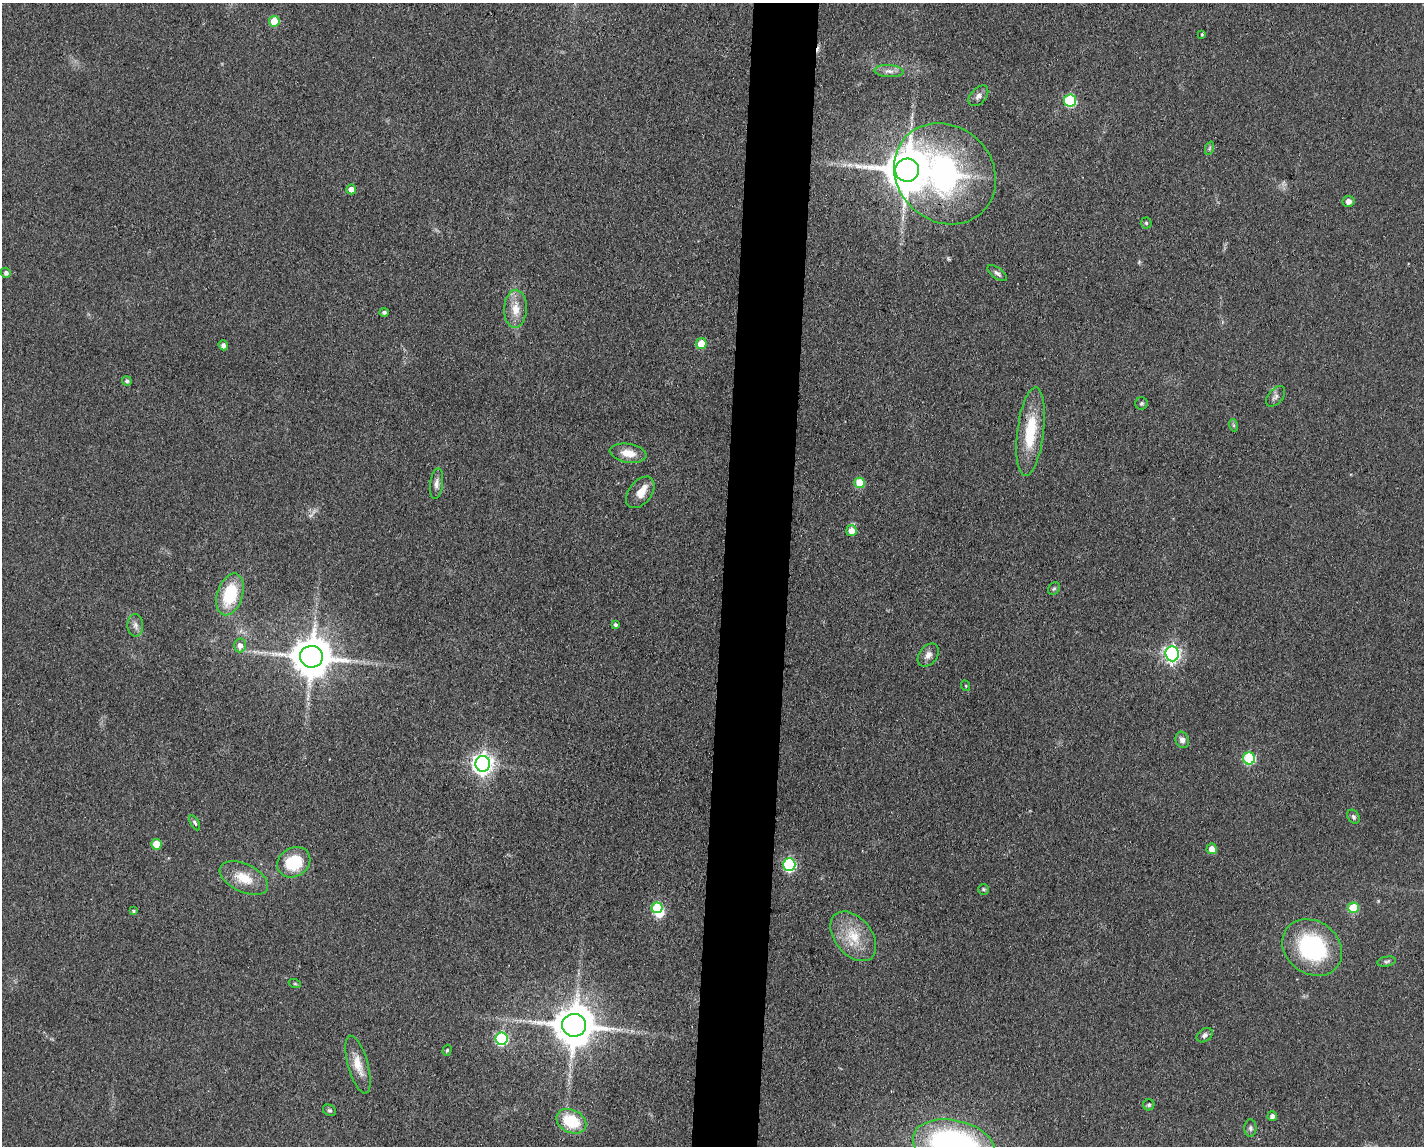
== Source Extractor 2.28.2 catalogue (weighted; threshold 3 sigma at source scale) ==
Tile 8 of 3 x 4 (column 2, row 3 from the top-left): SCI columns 1539-2960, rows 1149-2292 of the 4607 x 4584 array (HDU 1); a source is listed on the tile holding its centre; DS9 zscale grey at full resolution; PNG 1426 x 1148 px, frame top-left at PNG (2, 3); each listed source drawn as its Kron ellipse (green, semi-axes under 4 px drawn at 4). Shown black and unused: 5% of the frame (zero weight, under 3 of 4 exposures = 1% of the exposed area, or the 3 px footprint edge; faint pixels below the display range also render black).
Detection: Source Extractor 2.28.2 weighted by HDU 2 'WHT'; one run over the whole footprint, this tile lists its part. Background 0.154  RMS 0.0081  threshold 0.0363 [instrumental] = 3 sigma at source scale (4.5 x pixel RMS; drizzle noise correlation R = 1.50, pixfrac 1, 0.05/0.05 arcsec/px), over >= 5 px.
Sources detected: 68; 1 inside a brighter object's white glare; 1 cosmic-ray / hot-pixel residue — neither listed nor drawn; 1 inside a brighter listed object's ellipse — not listed separately; the other 65 listed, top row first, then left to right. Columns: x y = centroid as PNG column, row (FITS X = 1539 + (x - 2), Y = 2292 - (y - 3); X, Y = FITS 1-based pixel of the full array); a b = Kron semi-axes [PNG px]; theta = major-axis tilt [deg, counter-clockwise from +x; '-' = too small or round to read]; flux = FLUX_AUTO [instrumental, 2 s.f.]
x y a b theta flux
274 21 5 5 - 17
1202 34 4 3 - 0.92
889 71 14 6 -4 4.3
978 96 12 7 48 3.9
1070 101 6 6 - 69
1210 148 7 4 71 1.4
907 170 12 11 - 3300
945 174 54 47 -43 210
351 189 5 5 - 6
1348 201 6 5 - 3.7
1146 223 5 5 - 1.2
6 273 5 5 - 2.9
997 273 11 5 -36 2.8
515 309 19 11 88 12
384 312 4 4 - 2.1
701 344 5 5 - 17
223 345 5 4 - 3.2
127 381 5 4 - 2.1
1276 396 12 7 49 3.2
1141 403 6 6 - 1.5
1233 425 6 4 -72 1.3
1030 432 44 13 83 36
628 453 19 9 -10 11
860 483 5 5 - 26
436 484 15 6 82 4.3
640 492 18 11 51 10
851 531 5 5 - 8
1054 589 7 5 51 1.5
230 594 21 12 72 40
135 625 11 8 -87 3.9
615 625 4 4 - 2
240 645 7 6 - 4.9
1172 654 7 7 - 230
928 655 13 9 53 5.3
311 657 11 11 - 2500
966 686 5 3 - 0.85
1182 740 8 6 -71 3.6
1249 758 6 6 - 64
483 764 8 7 - 510
1353 817 7 5 -57 2
195 823 8 4 -60 1.6
156 844 5 5 - 20
1212 849 5 5 - 8
294 862 17 14 33 33
789 865 6 6 - 97
244 878 26 14 -25 18
984 889 5 5 - 1.4
657 908 5 5 - 37
1353 908 5 5 - 32
133 911 3 3 - 1
853 936 28 18 -51 25
1312 948 32 26 -37 83
1387 962 9 5 10 1.8
295 984 6 4 -19 1.1
574 1025 12 11 - 2700
1205 1035 9 6 36 2.3
501 1039 6 6 - 100
447 1050 5 4 - 1.2
358 1065 30 10 -74 13
1149 1105 5 5 - 1.4
329 1110 7 5 -28 1.6
1272 1116 5 4 - 3.1
571 1121 16 11 -25 32
1250 1128 8 6 -90 2.1
954 1145 41 24 -12 220
Overlapping masked pixels (flux is a lower limit): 1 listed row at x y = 945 174
Isophote crosses this tile's border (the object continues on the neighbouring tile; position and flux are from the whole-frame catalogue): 1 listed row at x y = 954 1145